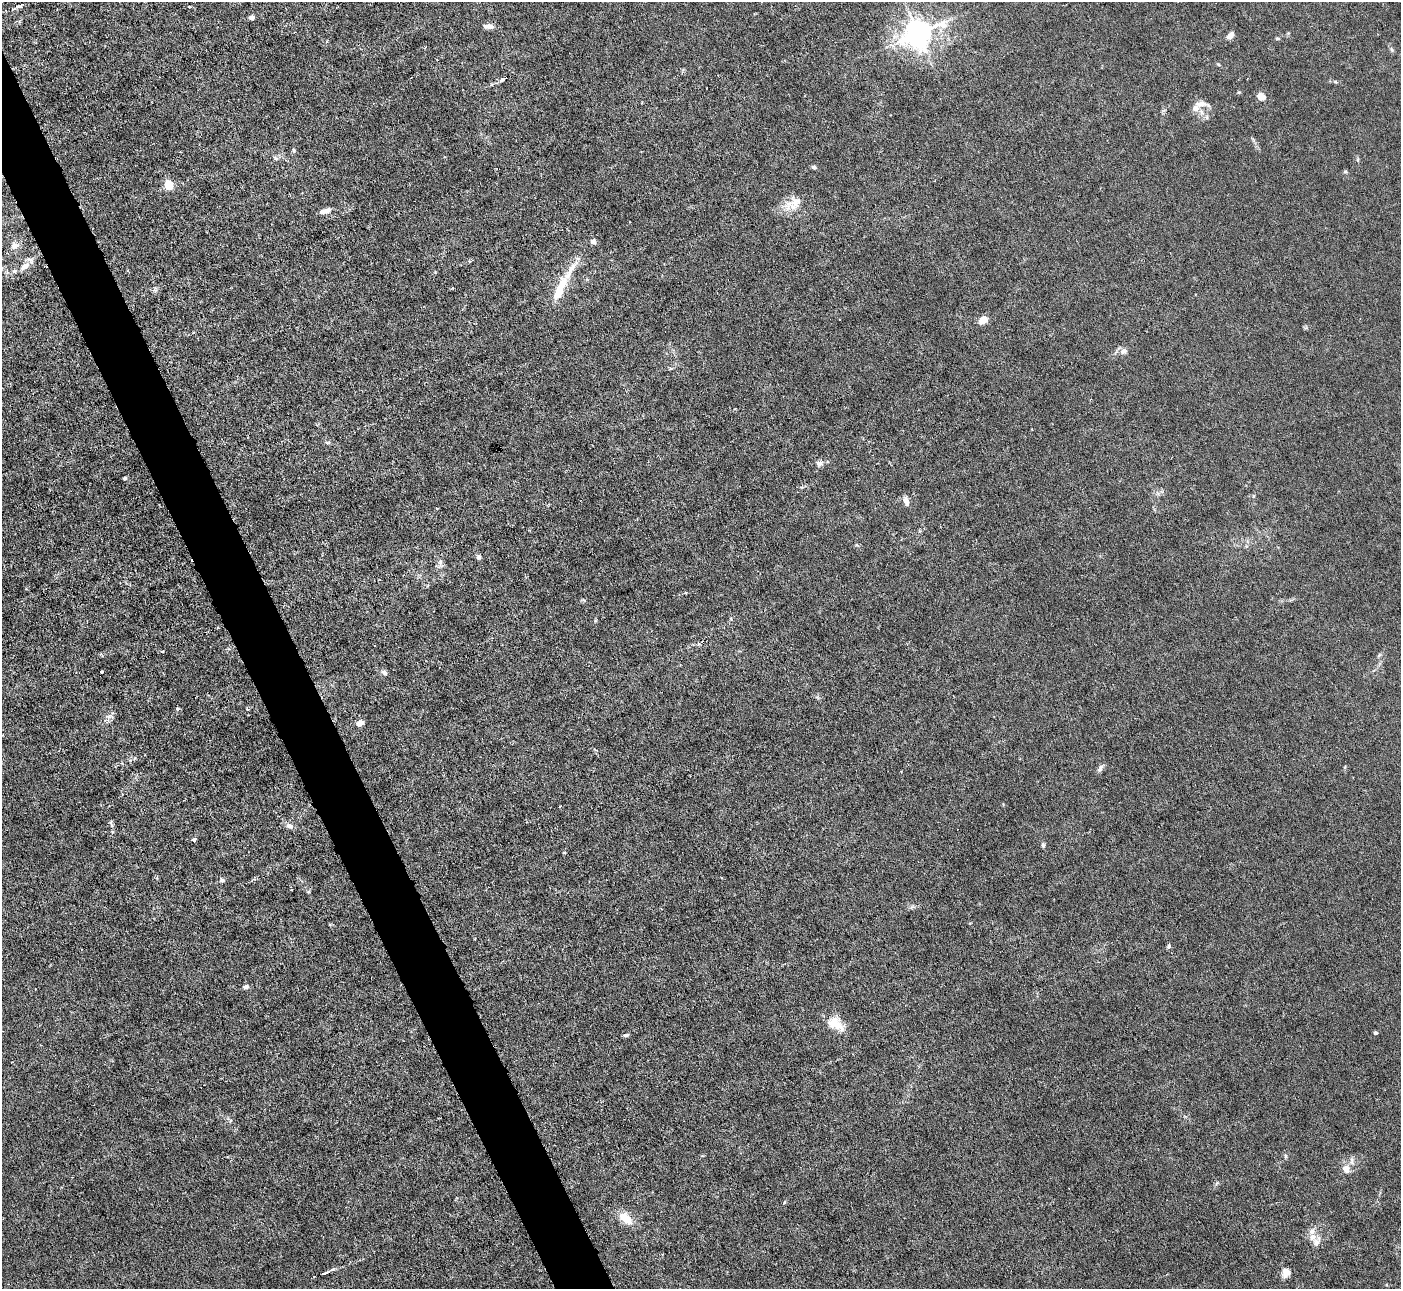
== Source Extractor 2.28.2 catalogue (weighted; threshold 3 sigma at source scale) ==
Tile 11 of 4 x 4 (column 3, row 3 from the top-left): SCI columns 2797-4195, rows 1570-2856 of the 5593 x 5578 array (HDU 1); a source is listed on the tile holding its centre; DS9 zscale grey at full resolution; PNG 1403 x 1291 px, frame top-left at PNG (2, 2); no overlay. Shown black and unused: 4% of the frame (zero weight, under 3 of 6 exposures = <1% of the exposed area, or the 3 px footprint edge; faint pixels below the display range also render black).
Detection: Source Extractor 2.28.2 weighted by HDU 2 'WHT'; one run over the whole footprint, this tile lists its part. Background 0.0215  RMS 0.0027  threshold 0.0112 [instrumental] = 3 sigma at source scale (4.09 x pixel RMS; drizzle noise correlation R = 1.36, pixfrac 0.8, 0.05/0.05 arcsec/px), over >= 5 px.
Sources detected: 72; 1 inside a brighter object's white glare — not listed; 4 inside a brighter listed object's ellipse — not listed separately; the other 67 listed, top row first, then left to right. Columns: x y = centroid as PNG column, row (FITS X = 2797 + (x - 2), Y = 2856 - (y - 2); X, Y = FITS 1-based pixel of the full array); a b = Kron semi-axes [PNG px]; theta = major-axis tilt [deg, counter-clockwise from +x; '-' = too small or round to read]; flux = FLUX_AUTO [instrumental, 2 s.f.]
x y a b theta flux
19 6 7 5 1 0.79
189 7 4 3 - 0.36
252 17 6 5 - 0.86
489 26 13 6 -2 1.4
918 33 9 8 - 330
1230 36 8 5 54 1.9
1277 38 6 4 -5 0.35
1392 50 8 3 -71 0.46
1219 65 6 3 -20 0.29
502 80 8 5 42 0.68
1263 97 11 6 31 1
1201 104 15 8 4 1.9
294 150 5 4 - 0.38
276 158 7 5 -31 0.53
814 167 6 4 -12 0.56
1345 172 7 4 -7 0.35
169 185 5 5 - 14
795 204 31 16 19 4.6
325 211 14 6 16 1.6
593 242 9 6 -23 0.76
14 245 11 10 - 1.9
25 266 14 8 40 2.7
568 275 48 12 61 7.1
155 290 8 5 84 0.6
983 320 10 7 36 2.3
1123 351 11 8 29 1.2
820 464 8 7 - 0.96
125 478 4 4 - 0.42
1254 496 6 4 88 0.29
906 500 11 6 -74 1.5
437 509 3 3 - 0.24
857 545 5 3 - 0.28
479 557 6 5 - 0.66
440 563 13 5 -84 1.1
685 593 5 3 - 0.27
162 651 4 3 - 0.4
1379 655 7 4 45 0.41
102 672 3 3 - 0.61
384 673 8 6 -39 0.82
178 709 5 5 - 0.43
247 709 4 3 - 0.26
109 716 10 4 4 0.73
360 723 9 6 26 1.5
595 749 5 4 - 0.32
1100 768 12 6 58 0.82
560 806 2 2 - 0.24
111 824 13 4 -77 0.68
290 826 10 7 -29 1.2
194 839 4 3 - 1.4
1043 845 7 4 81 0.46
564 852 3 3 - 0.3
222 880 7 6 - 0.62
291 889 3 2 - 0.18
475 939 4 3 - 0.17
1169 946 6 5 - 0.54
245 987 7 5 20 0.88
837 1025 21 16 -54 4.3
1375 1033 4 4 - 0.43
626 1035 8 4 20 0.44
1286 1156 6 4 -89 0.37
1346 1169 12 11 - 2.1
785 1202 5 3 - 0.27
626 1218 20 11 -42 4.1
1312 1231 10 9 - 1.5
1316 1242 16 9 62 1.7
325 1273 9 3 15 0.68
1286 1273 13 10 73 1.7